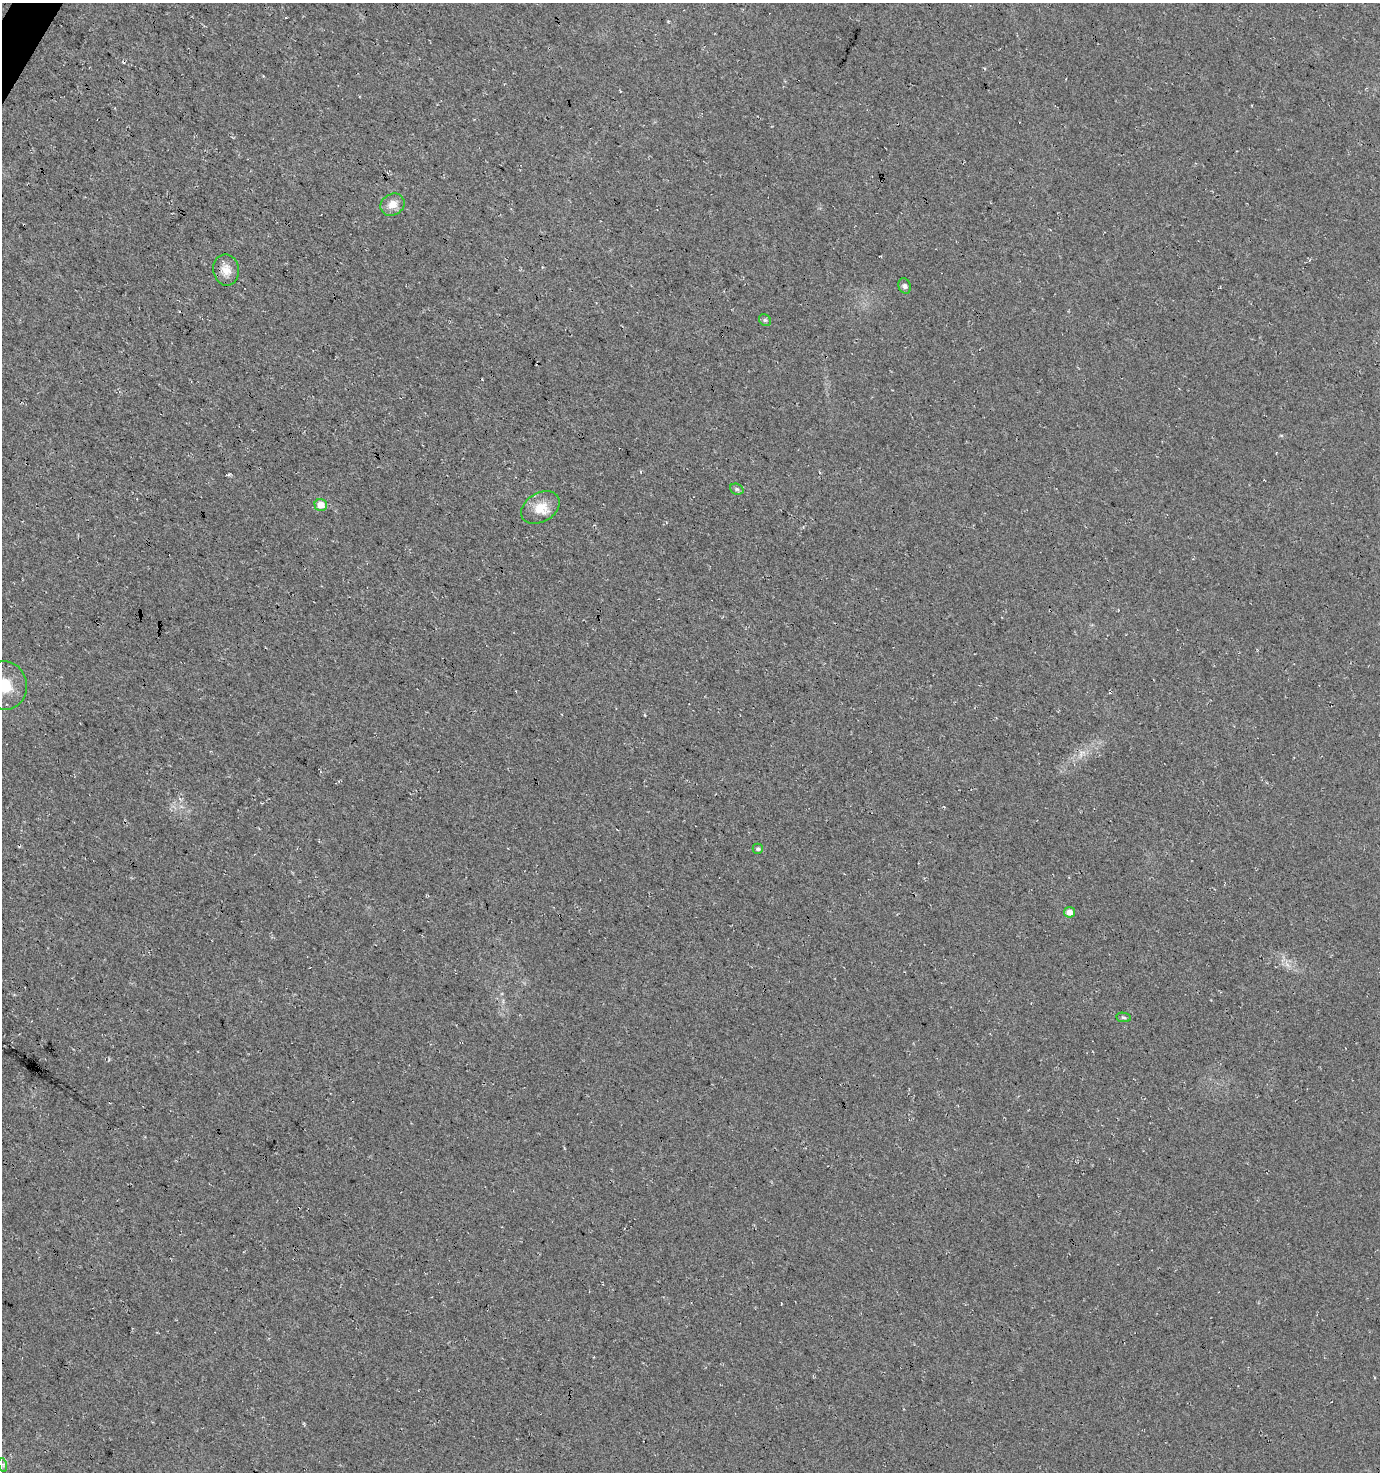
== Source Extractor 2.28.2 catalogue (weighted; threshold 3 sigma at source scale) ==
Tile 11 of 4 x 4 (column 3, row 3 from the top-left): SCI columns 2944-4321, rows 1477-2946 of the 5954 x 5886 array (HDU 1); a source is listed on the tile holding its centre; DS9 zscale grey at full resolution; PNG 1382 x 1474 px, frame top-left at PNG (2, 3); each listed source drawn as its Kron ellipse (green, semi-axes under 4 px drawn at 4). Shown black and unused: <1% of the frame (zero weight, under 3 of 4 exposures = <1% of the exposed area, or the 3 px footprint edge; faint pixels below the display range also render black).
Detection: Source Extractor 2.28.2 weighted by HDU 2 'WHT'; one run over the whole footprint, this tile lists its part. Background 0.0246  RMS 0.0088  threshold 0.0396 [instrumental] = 3 sigma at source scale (4.5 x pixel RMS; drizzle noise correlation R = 1.50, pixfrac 1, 0.0396/0.0396 arcsec/px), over >= 5 px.
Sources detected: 12; all 12 listed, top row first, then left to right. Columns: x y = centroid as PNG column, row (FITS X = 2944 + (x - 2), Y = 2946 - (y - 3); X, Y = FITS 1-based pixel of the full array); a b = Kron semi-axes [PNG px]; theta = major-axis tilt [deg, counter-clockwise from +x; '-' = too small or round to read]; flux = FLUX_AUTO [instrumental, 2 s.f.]
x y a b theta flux
392 205 12 10 32 9.1
226 270 16 13 -79 9.2
905 286 8 6 -69 2.6
765 320 6 5 - 1.6
737 489 7 5 -21 1.6
321 505 6 6 - 9.2
540 508 20 14 31 15
5 686 24 22 -85 25
758 849 5 5 - 1.5
1070 912 5 5 - 6.8
1123 1017 7 4 -7 1.6
3 1465 7 4 -73 1.6
Isophote crosses this tile's border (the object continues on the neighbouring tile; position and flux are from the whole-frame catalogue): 1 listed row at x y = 5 686